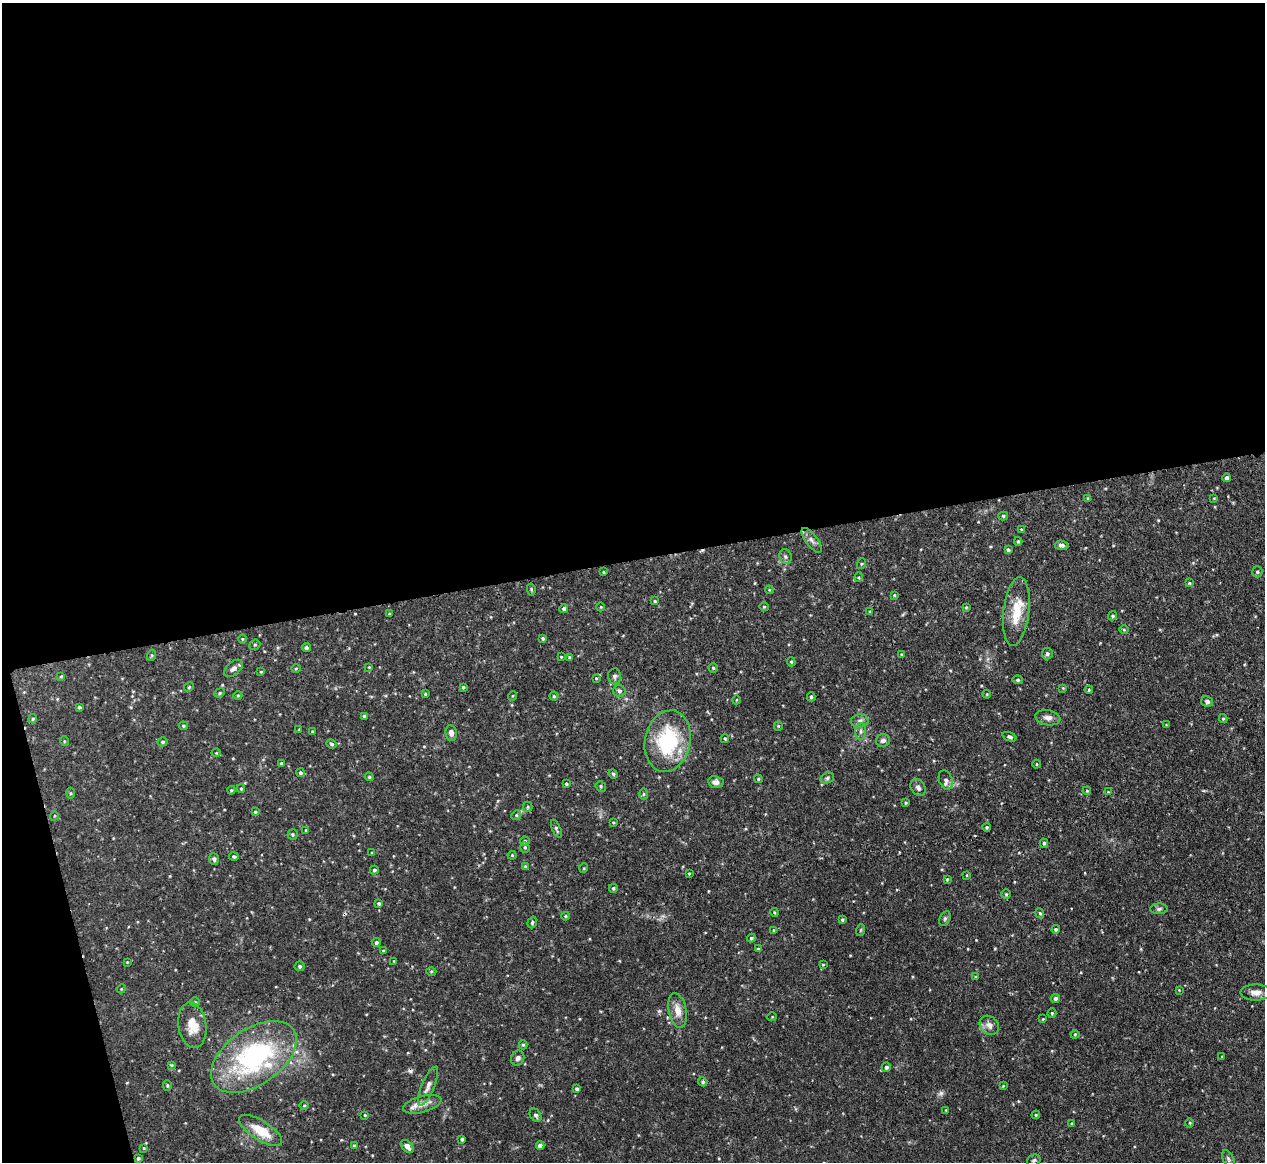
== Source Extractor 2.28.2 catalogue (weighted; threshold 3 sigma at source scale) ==
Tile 1 of 4 x 4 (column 1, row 1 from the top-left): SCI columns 9-1271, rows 3625-4784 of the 5067 x 5049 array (HDU 1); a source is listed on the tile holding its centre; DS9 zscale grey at full resolution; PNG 1267 x 1164 px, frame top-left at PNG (2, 3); each listed source drawn as its Kron ellipse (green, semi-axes under 4 px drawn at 4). Shown black and unused: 50% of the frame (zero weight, under 3 of 4 exposures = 1% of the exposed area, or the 3 px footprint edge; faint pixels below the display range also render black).
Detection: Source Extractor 2.28.2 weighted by HDU 2 'WHT'; one run over the whole footprint, this tile lists its part. Background 0.0736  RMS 0.0041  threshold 0.0184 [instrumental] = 3 sigma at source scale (4.5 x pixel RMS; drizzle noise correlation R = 1.50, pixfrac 1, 0.05/0.05 arcsec/px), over >= 5 px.
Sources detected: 190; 1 too faint to see at this stretch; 2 cosmic-ray / hot-pixel residue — neither listed nor drawn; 1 inside a brighter listed object's ellipse — not listed separately; the other 186 listed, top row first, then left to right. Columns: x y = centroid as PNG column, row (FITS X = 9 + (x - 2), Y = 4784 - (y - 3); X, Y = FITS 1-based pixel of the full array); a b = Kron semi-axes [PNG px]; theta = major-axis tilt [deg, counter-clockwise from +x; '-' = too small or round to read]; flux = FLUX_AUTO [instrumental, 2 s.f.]
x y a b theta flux
1227 478 4 4 - 1.3
1087 498 4 2 - 0.29
1214 498 4 2 - 0.28
1003 516 5 4 - 0.7
1021 529 4 3 - 0.35
812 540 15 5 -54 2.1
1018 541 4 3 - 0.46
1061 545 7 4 -6 1.2
1008 550 4 4 - 1
785 557 8 6 -71 0.98
861 564 5 3 - 0.43
603 572 3 3 - 0.4
1257 572 5 5 - 0.79
859 577 5 3 - 0.38
1190 583 3 3 - 0.42
531 589 6 4 -80 0.51
769 590 4 3 - 0.34
894 595 4 3 - 0.41
655 601 4 4 - 0.44
601 607 4 3 - 0.32
764 607 5 4 - 0.51
966 607 4 3 - 0.39
564 608 4 4 - 0.87
1016 611 34 13 83 11
870 612 4 3 - 0.39
389 614 3 3 - 0.43
1113 616 4 4 - 0.73
1124 630 5 3 - 0.36
543 638 4 4 - 0.6
242 639 5 3 - 0.4
255 645 6 5 - 0.61
306 648 5 4 - 0.62
901 654 4 3 - 0.44
1047 654 6 5 - 0.92
152 655 5 3 - 0.48
561 657 3 3 - 0.32
569 658 3 3 - 0.53
791 662 4 4 - 0.46
369 667 4 3 - 0.32
233 668 11 6 41 1.6
296 668 5 3 - 0.39
713 668 4 4 - 0.55
261 672 4 4 - 0.33
61 676 4 4 - 0.38
614 676 8 6 -88 0.99
596 678 4 4 - 0.41
1018 680 5 4 - 0.56
189 687 5 4 - 0.46
463 687 3 3 - 0.49
1063 688 4 4 - 0.33
1089 690 4 3 - 0.42
619 691 6 6 - 1
220 693 5 4 - 0.57
425 694 4 4 - 0.51
987 694 4 3 - 0.4
238 695 4 3 - 0.34
512 696 5 3 - 0.34
554 696 4 4 - 0.54
811 697 4 4 - 0.51
736 700 4 3 - 0.29
1207 702 6 5 - 1.1
79 707 4 3 - 0.62
364 716 3 3 - 0.8
1048 718 12 7 -10 2.3
1223 718 4 4 - 0.48
33 719 5 4 - 0.56
860 721 9 6 5 1.5
1166 725 3 3 - 0.28
183 726 5 4 - 0.5
778 726 4 4 - 0.43
299 729 4 3 - 0.3
312 731 3 3 - 0.41
861 731 8 5 84 1.2
451 733 8 6 -83 2
1009 737 7 4 -21 0.81
725 738 4 3 - 0.43
883 740 7 6 - 1.4
64 741 5 3 - 0.31
668 741 31 23 78 34
163 742 5 4 - 0.66
332 744 5 3 - 0.61
216 753 4 3 - 0.32
281 763 3 3 - 0.51
1037 764 4 3 - 0.33
300 773 4 4 - 0.62
613 774 5 4 - 0.52
369 777 4 4 - 0.5
827 778 7 5 19 0.85
758 779 4 4 - 0.42
946 780 10 6 -70 1.6
716 782 8 6 -9 1.7
566 784 3 3 - 0.63
601 786 6 5 - 0.58
918 787 9 7 -58 1.4
241 789 4 4 - 0.41
231 790 4 3 - 0.42
1087 791 4 3 - 0.39
1108 792 3 3 - 0.32
71 793 5 3 - 0.48
643 794 6 4 90 0.58
906 803 3 3 - 0.51
528 807 5 4 - 0.58
255 812 4 3 - 0.45
516 815 5 4 - 0.55
54 816 5 3 - 0.34
613 822 3 2 - 0.35
987 827 4 3 - 0.47
556 829 10 4 -67 0.84
306 830 4 3 - 0.38
292 834 5 5 - 0.59
525 841 5 4 - 0.64
1044 843 4 4 - 0.64
525 847 5 4 - 0.56
372 853 3 2 - 0.29
512 855 4 4 - 0.41
234 857 5 4 - 0.7
214 859 5 5 - 1.1
525 866 4 4 - 0.48
584 868 5 3 - 0.34
374 870 4 4 - 0.71
689 873 4 3 - 0.37
967 875 4 2 - 0.29
947 879 4 3 - 0.52
613 888 4 4 - 0.58
1006 894 4 4 - 0.51
379 903 4 3 - 0.62
1159 909 9 5 1 0.91
774 912 4 3 - 0.38
1040 913 5 4 - 0.61
565 916 4 3 - 0.5
945 918 8 5 64 0.73
842 920 4 3 - 0.65
532 922 6 4 71 0.58
1056 929 4 4 - 0.56
774 930 4 4 - 0.41
861 930 6 3 71 0.45
751 938 4 4 - 0.65
376 942 4 4 - 0.79
758 949 3 3 - 0.6
383 951 3 3 - 0.35
394 961 3 3 - 0.31
127 962 3 3 - 0.29
823 965 4 2 - 0.33
300 966 5 5 - 0.77
431 971 5 3 - 0.41
976 977 4 4 - 0.5
121 989 5 3 - 0.35
1179 990 4 4 - 0.32
1256 992 15 8 0 3
1055 999 4 4 - 1.2
195 1002 5 4 - 0.54
677 1010 17 9 -79 4.6
1052 1013 4 4 - 0.51
772 1017 5 3 - 0.3
1043 1019 3 3 - 0.26
192 1025 23 14 -82 7.6
989 1025 10 8 -42 2.5
1075 1034 4 4 - 0.43
523 1045 4 4 - 0.52
1222 1056 4 2 - 0.28
254 1057 48 28 35 66
518 1058 7 6 - 1.2
171 1065 4 3 - 0.39
886 1067 5 4 - 1.1
703 1082 5 4 - 0.7
167 1086 5 4 - 0.5
428 1086 21 6 67 2.5
1003 1086 4 4 - 0.33
577 1089 4 4 - 1.1
422 1104 20 8 15 3.9
304 1105 5 3 - 0.38
946 1110 3 2 - 0.29
365 1115 3 3 - 0.38
536 1115 7 5 -54 0.99
1036 1115 4 4 - 0.46
1072 1123 3 3 - 0.4
1190 1123 5 3 - 0.36
261 1130 24 9 -32 9.4
462 1139 3 3 - 0.73
354 1146 4 3 - 0.42
407 1146 7 5 -46 2.5
540 1146 4 4 - 2.4
144 1148 4 4 - 0.34
138 1158 4 4 - 0.77
1228 1159 10 5 -65 0.96
1034 1160 7 5 25 0.79